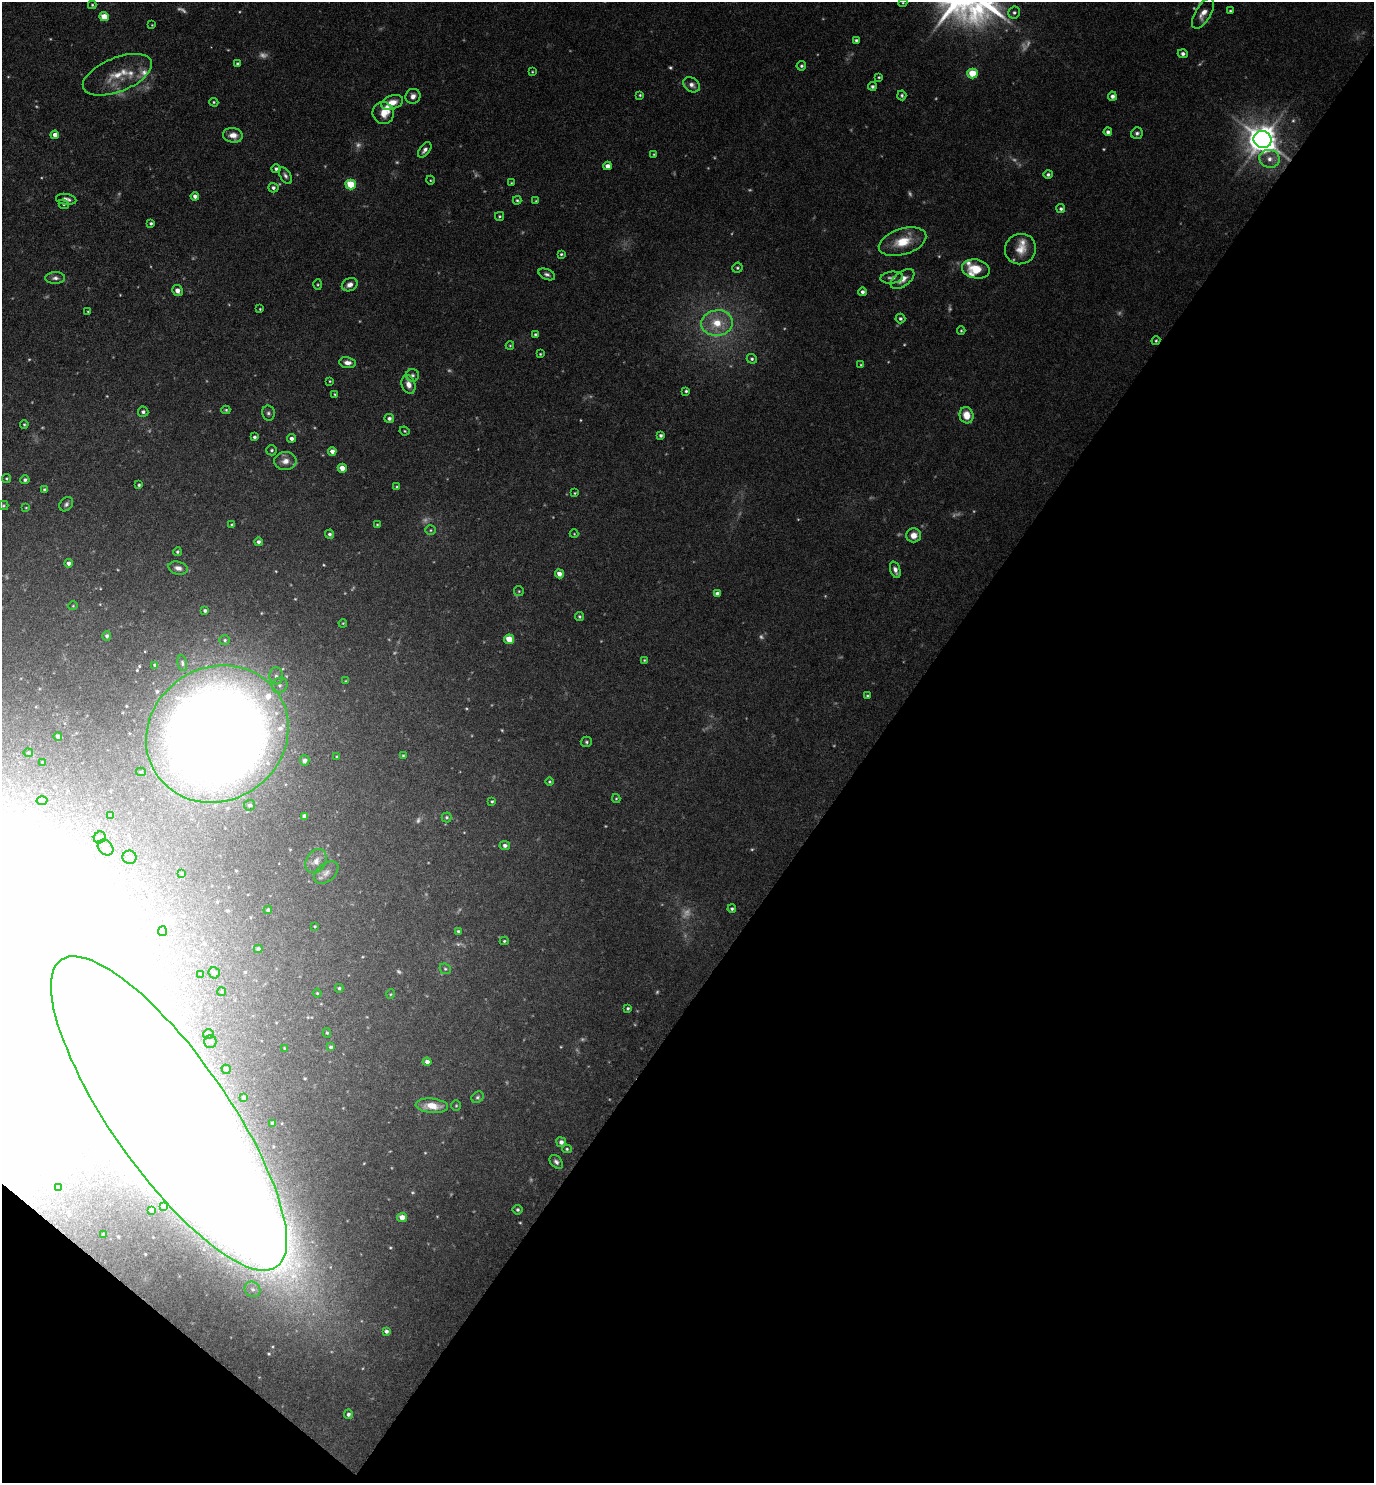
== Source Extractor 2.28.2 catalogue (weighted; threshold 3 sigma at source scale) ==
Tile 15 of 4 x 4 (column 3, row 4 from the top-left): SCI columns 3038-4409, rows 3-1483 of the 5933 x 5928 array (HDU 1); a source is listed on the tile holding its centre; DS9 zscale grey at full resolution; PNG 1376 x 1485 px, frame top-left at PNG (2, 2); each listed source drawn as its Kron ellipse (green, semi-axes under 4 px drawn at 4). Shown black and unused: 39% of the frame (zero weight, under 4 of 8 exposures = <1% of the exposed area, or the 3 px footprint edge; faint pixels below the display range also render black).
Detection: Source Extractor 2.28.2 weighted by HDU 2 'WHT'; one run over the whole footprint, this tile lists its part. Background 0.043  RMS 0.0022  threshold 0.00918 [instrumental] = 3 sigma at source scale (4.09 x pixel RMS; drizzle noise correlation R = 1.36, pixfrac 0.8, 0.05/0.05 arcsec/px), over >= 5 px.
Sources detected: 271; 44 too faint to see at this stretch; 25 inside a brighter object's white glare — neither listed nor drawn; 9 inside a brighter listed object's ellipse — not listed separately; the other 193 listed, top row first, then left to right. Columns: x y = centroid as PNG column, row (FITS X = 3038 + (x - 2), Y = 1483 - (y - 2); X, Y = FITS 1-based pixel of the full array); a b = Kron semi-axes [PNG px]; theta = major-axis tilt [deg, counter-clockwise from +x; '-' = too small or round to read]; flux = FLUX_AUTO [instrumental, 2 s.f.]
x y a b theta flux
903 3 4 4 - 0.23
92 5 4 4 - 0.25
1230 11 3 3 - 0.29
1014 13 6 6 - 0.48
1203 13 17 7 59 1.9
104 17 5 4 - 3.9
152 25 4 3 - 0.17
856 40 3 3 - 0.35
1183 54 5 4 - 0.65
238 64 4 4 - 0.67
801 66 5 4 - 0.37
532 72 4 3 - 0.21
972 73 5 5 - 6.5
117 75 37 17 22 5.8
879 77 4 3 - 0.27
692 85 9 7 -38 1
872 86 4 4 - 0.47
640 95 3 3 - 0.25
902 95 5 4 - 0.41
413 96 7 7 - 1.1
1112 96 4 4 - 0.82
214 102 5 4 - 0.27
392 102 11 7 19 2.2
383 113 11 10 - 2.3
1108 132 4 4 - 0.66
1137 133 6 5 - 0.58
55 135 4 4 - 1.6
233 135 10 7 -9 1.9
1263 140 9 8 - 370
425 150 9 5 53 0.82
654 154 4 3 - 0.18
1270 159 10 9 - 1.7
607 166 4 4 - 1.5
276 169 4 4 - 0.56
1048 174 4 4 - 0.47
285 175 9 5 -58 0.62
430 180 4 3 - 0.19
511 183 4 3 - 0.16
351 184 5 5 - 8.4
273 188 5 4 - 0.55
195 196 4 4 - 0.82
66 199 10 5 -9 1
517 200 4 4 - 0.29
536 201 4 3 - 0.24
64 204 5 4 - 0.29
1061 209 4 4 - 0.47
499 216 4 3 - 0.27
151 223 4 4 - 0.42
903 242 24 13 17 5.5
1020 249 16 15 - 3.1
561 254 3 3 - 0.31
737 268 5 5 - 0.37
976 269 14 9 -11 4.3
547 274 9 5 -25 0.63
55 278 10 6 2 0.78
892 278 11 6 6 0.94
903 279 14 7 36 1.9
318 284 5 4 - 0.24
350 285 8 6 26 1.2
177 291 5 5 - 1.4
862 292 4 4 - 0.67
260 309 3 3 - 0.21
88 311 3 3 - 0.21
900 319 5 5 - 0.45
717 323 16 13 7 5.6
961 331 4 4 - 0.26
536 335 4 3 - 0.53
1156 341 4 3 - 0.27
510 345 4 4 - 0.23
540 354 3 2 - 0.21
752 359 5 4 - 0.4
347 363 8 5 -9 1.1
861 365 4 4 - 0.27
413 375 6 6 - 0.53
330 381 3 3 - 0.19
408 384 10 6 -72 1.8
686 391 4 4 - 0.35
335 394 4 4 - 0.28
226 410 4 4 - 0.28
143 412 5 5 - 0.56
268 413 7 6 - 0.57
966 415 8 7 - 3.1
389 418 5 4 - 0.62
24 424 4 3 - 0.24
405 431 5 3 - 0.25
661 435 4 4 - 0.48
254 437 3 3 - 0.49
291 438 4 4 - 0.85
272 450 5 5 - 0.4
332 451 4 4 - 1.4
285 461 11 9 4 1.6
342 468 4 4 - 2.2
6 479 4 4 - 0.24
25 480 4 4 - 0.52
139 485 4 4 - 0.33
397 487 4 4 - 0.28
44 490 3 3 - 0.35
575 493 4 3 - 0.22
66 504 8 6 49 0.57
3 506 5 4 - 0.29
26 508 3 2 - 0.16
377 524 3 3 - 0.2
232 525 4 4 - 0.31
431 530 5 5 - 0.3
330 534 4 4 - 0.51
574 534 4 4 - 0.19
914 535 7 7 - 2.1
258 542 4 4 - 0.59
177 552 4 4 - 0.31
69 563 4 4 - 0.7
178 568 10 6 -12 1.1
895 570 8 5 -71 1
559 574 4 4 - 1.6
519 591 5 5 - 0.3
717 594 4 4 - 0.93
73 606 4 4 - 0.2
205 611 3 3 - 0.57
579 617 4 4 - 0.35
343 623 4 3 - 0.19
107 636 5 4 - 0.5
509 639 5 4 - 4.5
225 640 5 4 - 0.32
644 660 3 3 - 0.19
182 663 7 5 -78 0.4
155 665 4 3 - 0.45
276 676 8 7 - 0.87
346 681 4 4 - 0.21
280 685 8 7 - 0.9
867 696 4 3 - 0.26
217 734 73 66 34 470
58 736 4 4 - 0.66
586 742 5 5 - 0.39
28 753 5 4 - 0.28
403 755 3 3 - 0.21
337 757 3 3 - 0.19
305 760 5 5 - 0.7
43 763 4 3 - 0.21
141 772 5 4 - 0.3
549 782 4 4 - 0.26
616 799 4 4 - 0.23
42 801 5 3 - 0.2
492 801 4 3 - 0.28
250 805 5 5 - 0.46
111 816 4 4 - 0.3
304 816 4 4 - 0.73
447 817 5 5 - 0.35
100 837 6 5 - 0.48
505 845 5 4 - 0.6
105 848 9 7 -47 0.76
129 857 7 6 - 0.6
316 861 13 9 56 1.6
182 873 4 4 - 0.46
326 873 14 9 39 1.3
732 909 4 4 - 0.38
268 910 4 4 - 0.41
315 926 3 2 - 0.19
162 931 5 4 - 0.45
458 931 4 3 - 0.32
504 941 4 4 - 0.29
258 949 4 4 - 0.54
445 969 6 5 - 0.36
214 973 5 5 - 0.95
201 974 4 4 - 0.2
339 988 4 4 - 0.3
222 992 4 4 - 0.31
317 993 4 4 - 0.22
391 994 5 3 - 0.18
628 1008 4 3 - 0.35
327 1033 5 4 - 0.28
208 1034 5 4 - 0.39
210 1042 6 6 - 0.59
331 1047 4 4 - 0.37
284 1048 4 3 - 0.24
427 1062 4 4 - 0.95
226 1069 5 4 - 0.47
478 1097 6 5 - 0.42
244 1098 3 3 - 0.54
432 1106 16 7 -5 3.1
456 1106 5 4 - 0.26
169 1113 187 58 -55 1900
273 1123 4 4 - 0.53
561 1142 5 4 - 0.85
567 1149 4 4 - 0.29
556 1162 8 5 -49 0.66
59 1188 3 2 - 0.25
163 1206 3 3 - 0.31
151 1210 3 3 - 0.35
518 1210 5 4 - 0.4
402 1217 5 4 - 2.1
104 1235 3 3 - 0.32
252 1289 8 7 - 1
386 1331 4 4 - 0.58
348 1414 5 4 - 0.57
Overlapping masked pixels (flux is a lower limit): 2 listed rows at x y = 1263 140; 169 1113
Isophote crosses this tile's border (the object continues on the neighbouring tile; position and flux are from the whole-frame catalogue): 1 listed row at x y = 169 1113
Unlisted compact peaks at least as high as the median listed source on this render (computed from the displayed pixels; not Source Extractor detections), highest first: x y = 974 11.